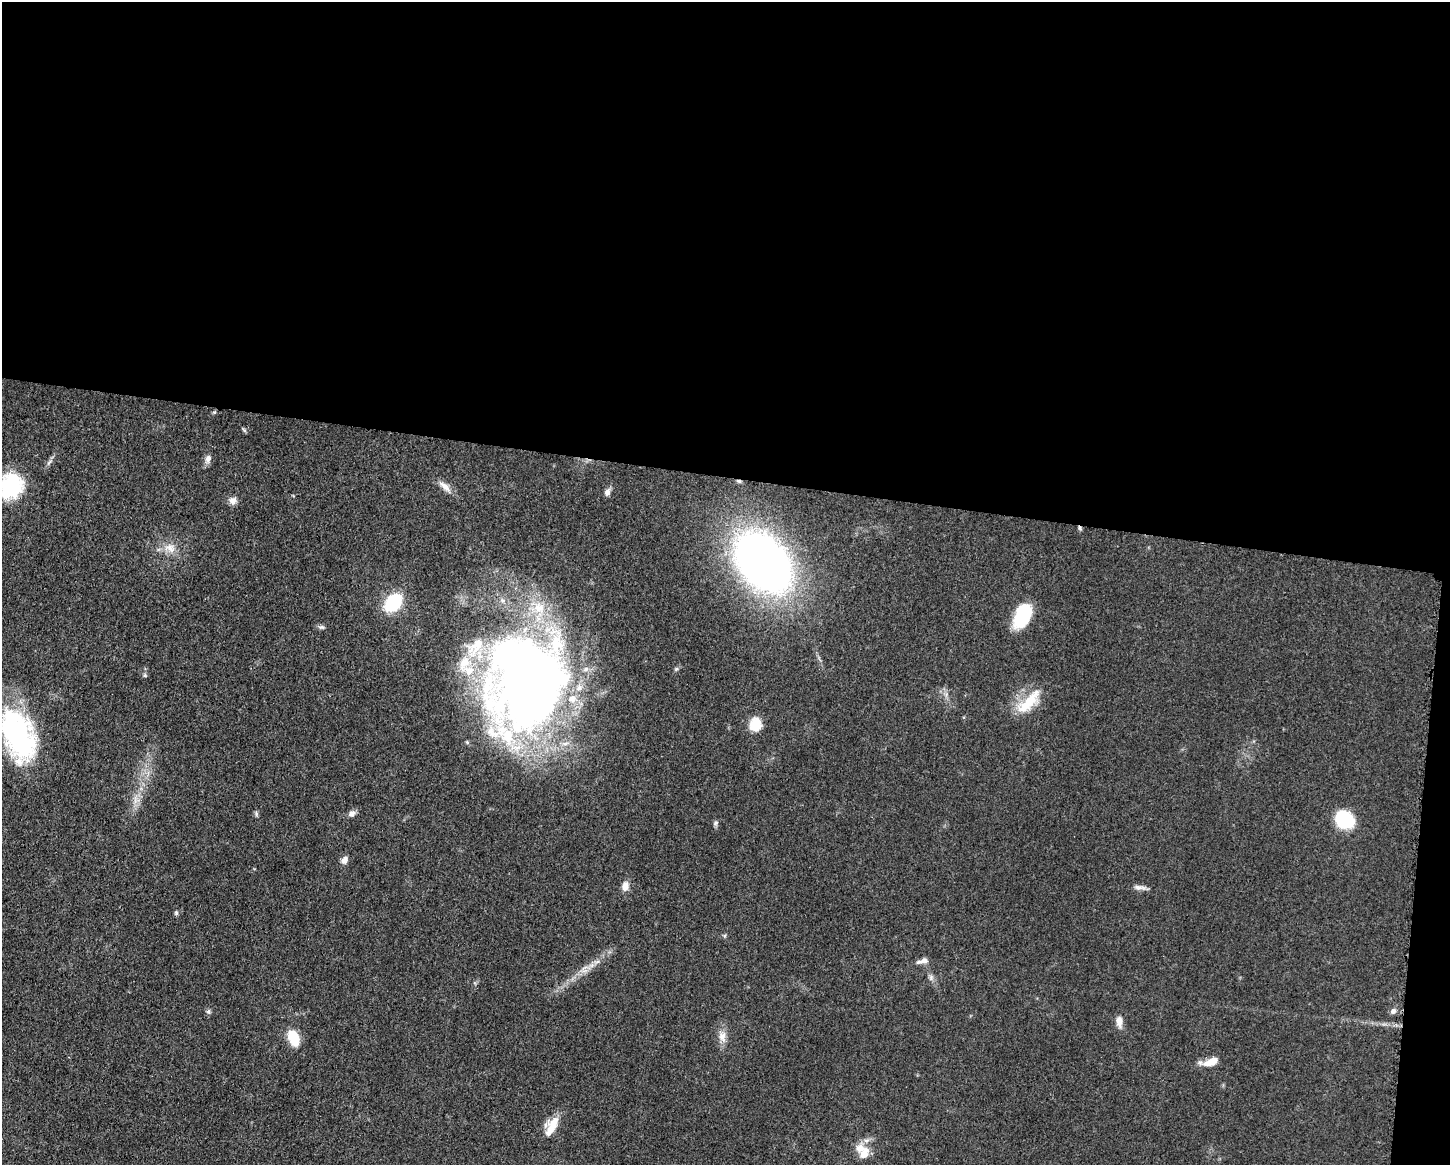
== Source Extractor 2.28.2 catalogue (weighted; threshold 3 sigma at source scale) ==
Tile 3 of 3 x 4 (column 3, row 1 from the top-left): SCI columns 3125-4572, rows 3494-4656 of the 4680 x 4657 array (HDU 1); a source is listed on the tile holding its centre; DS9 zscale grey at full resolution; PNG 1452 x 1167 px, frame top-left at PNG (2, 2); no overlay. Shown black and unused: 42% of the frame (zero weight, under 3 of 5 exposures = <1% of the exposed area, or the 3 px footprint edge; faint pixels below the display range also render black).
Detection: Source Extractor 2.28.2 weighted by HDU 2 'WHT'; one run over the whole footprint, this tile lists its part. Background 0.0608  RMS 0.0057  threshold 0.0255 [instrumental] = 3 sigma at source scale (4.5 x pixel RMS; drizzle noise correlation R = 1.50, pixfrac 1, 0.05/0.05 arcsec/px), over >= 5 px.
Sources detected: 46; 2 inside a brighter object's white glare — not listed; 7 inside a brighter listed object's ellipse — not listed separately; the other 37 listed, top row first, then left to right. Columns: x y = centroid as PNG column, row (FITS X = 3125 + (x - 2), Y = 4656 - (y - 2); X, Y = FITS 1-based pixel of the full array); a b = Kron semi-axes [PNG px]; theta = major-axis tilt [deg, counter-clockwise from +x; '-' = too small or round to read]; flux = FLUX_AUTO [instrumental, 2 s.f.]
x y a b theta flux
244 430 7 4 -46 0.88
208 459 10 7 79 3
11 486 30 26 61 38
445 486 21 7 -42 4.7
607 492 9 7 76 2.2
233 500 10 9 - 3.2
1080 528 6 4 -72 0.99
170 548 17 11 -31 7
764 563 47 33 -49 420
393 603 15 10 46 42
1023 615 27 16 63 26
322 627 7 5 -18 1.3
145 675 6 5 - 0.86
528 679 94 69 70 620
1029 702 42 14 45 17
755 725 15 13 84 11
18 736 56 33 -71 92
135 800 13 3 -85 2.4
352 813 10 7 32 2.4
256 814 8 4 -90 1
1344 820 20 17 -39 28
716 823 8 5 56 1.2
344 860 9 7 64 2.8
625 886 12 8 75 4.1
1139 887 17 6 -5 2.7
176 913 6 5 - 0.99
924 960 10 7 7 2.4
584 968 13 3 31 2.1
931 978 9 4 82 1.4
208 1011 7 6 - 1.3
1393 1011 8 7 - 2
1119 1021 14 7 -85 4.4
722 1037 17 10 -86 5.3
294 1038 17 10 -67 15
1211 1062 20 9 22 7.1
554 1122 19 13 52 8.3
864 1153 17 11 62 6.9
Overlapping masked pixels (flux is a lower limit): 1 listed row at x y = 1080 528
Isophote crosses this tile's border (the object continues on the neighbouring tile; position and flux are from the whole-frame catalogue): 2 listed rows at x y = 11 486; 18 736